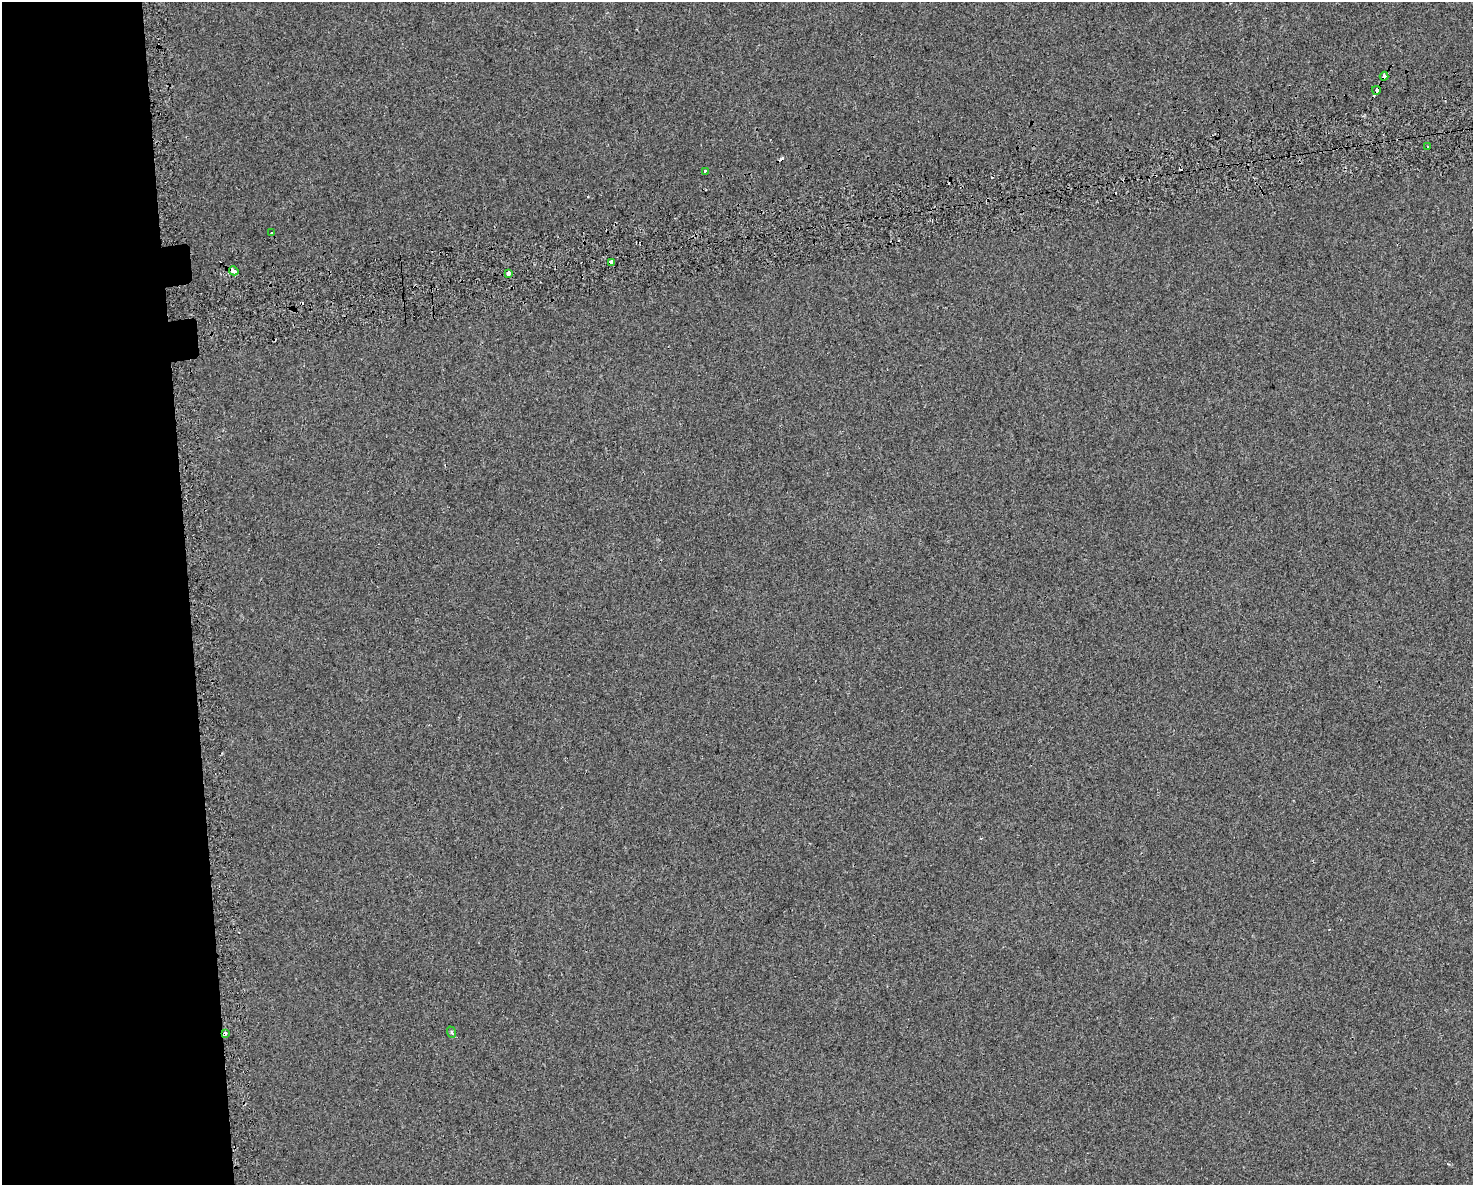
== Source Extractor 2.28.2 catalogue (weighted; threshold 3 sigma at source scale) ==
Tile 7 of 3 x 4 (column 1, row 3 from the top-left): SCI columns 94-1564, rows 1223-2405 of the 4556 x 4811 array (HDU 1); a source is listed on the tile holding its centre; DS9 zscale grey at full resolution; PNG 1475 x 1187 px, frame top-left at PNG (2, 2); each listed source drawn as its Kron ellipse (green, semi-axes under 4 px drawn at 4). Shown black and unused: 13% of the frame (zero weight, under 2 of 3 exposures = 3% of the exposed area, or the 3 px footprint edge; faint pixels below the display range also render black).
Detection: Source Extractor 2.28.2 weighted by HDU 2 'WHT'; one run over the whole footprint, this tile lists its part. Background 0.00878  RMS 0.0068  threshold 0.0306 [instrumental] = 3 sigma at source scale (4.5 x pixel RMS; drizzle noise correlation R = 1.50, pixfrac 1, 0.0396/0.0396 arcsec/px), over >= 5 px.
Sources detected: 16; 6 cosmic-ray / hot-pixel residue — neither listed nor drawn; the other 10 listed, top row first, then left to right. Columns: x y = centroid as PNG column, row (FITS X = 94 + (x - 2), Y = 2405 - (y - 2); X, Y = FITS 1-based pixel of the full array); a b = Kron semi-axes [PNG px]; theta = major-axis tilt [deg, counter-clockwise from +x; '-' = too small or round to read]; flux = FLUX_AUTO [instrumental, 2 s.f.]
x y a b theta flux
1384 76 4 3 - 6
1376 90 4 3 - 6.7
1428 147 3 2 - 0.8
705 171 3 3 - 3.8
271 233 2 2 - 0.51
612 262 4 3 - 19
234 271 5 3 - 330
508 274 4 4 - 31
451 1032 6 4 -69 0.94
225 1033 3 3 - 5
Overlapping masked pixels (flux is a lower limit): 5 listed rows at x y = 1384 76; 1376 90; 612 262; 234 271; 225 1033